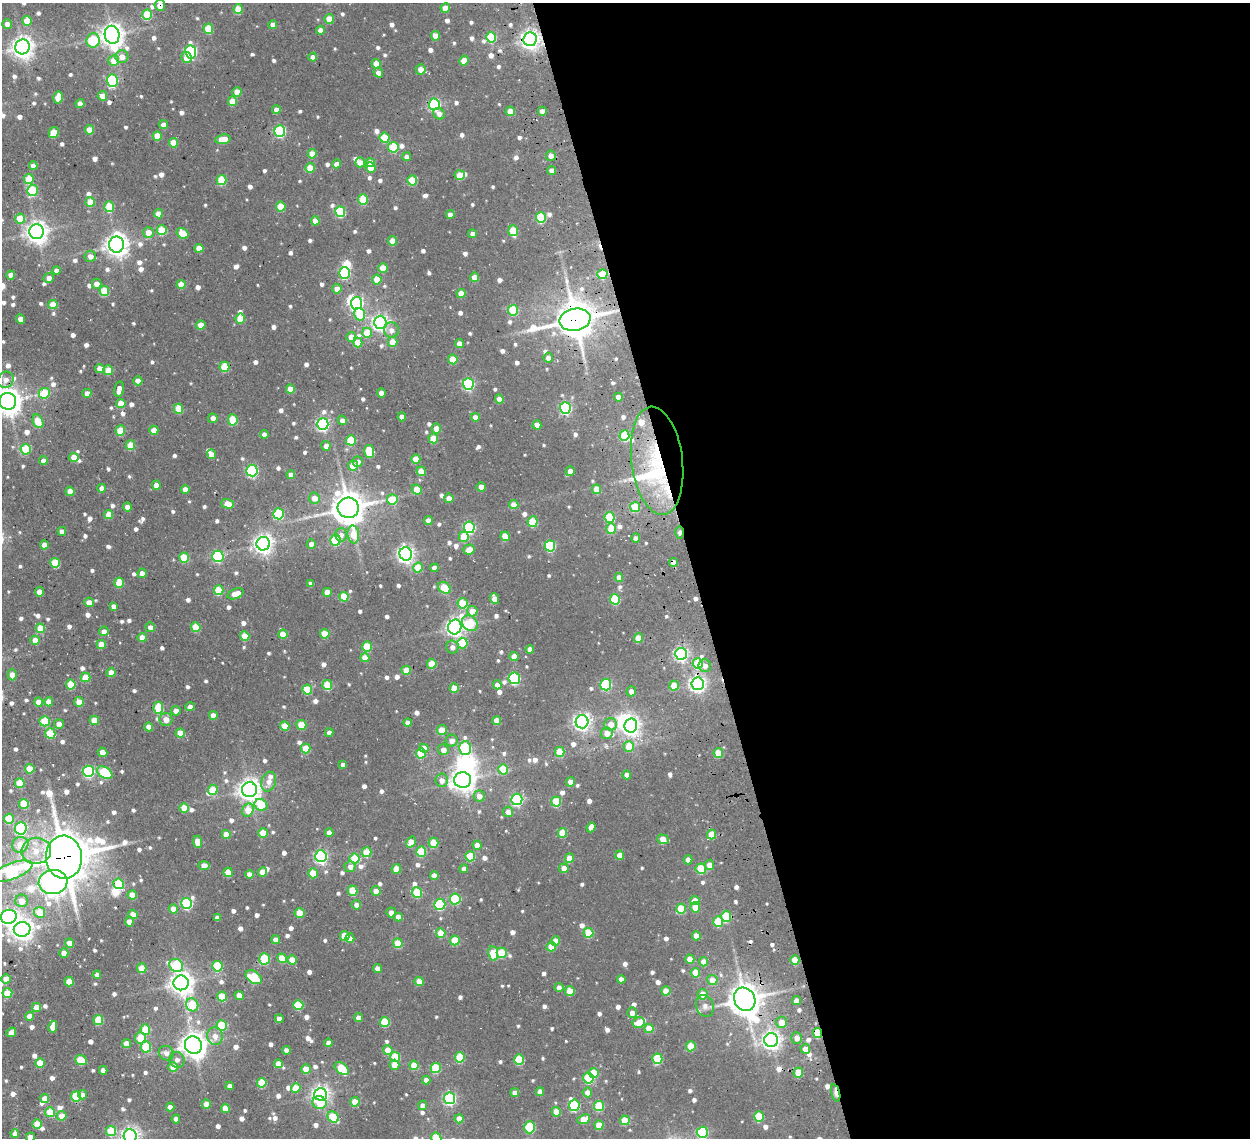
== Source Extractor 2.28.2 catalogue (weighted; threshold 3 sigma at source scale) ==
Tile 8 of 4 x 4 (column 4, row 2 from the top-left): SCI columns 3877-5124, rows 2562-3697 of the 5254 x 5242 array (HDU 1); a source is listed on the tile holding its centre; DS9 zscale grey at full resolution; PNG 1252 x 1140 px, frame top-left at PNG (2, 3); each listed source drawn as its Kron ellipse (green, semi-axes under 4 px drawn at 4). Shown black and unused: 45% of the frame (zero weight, under 3 of 4 exposures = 11% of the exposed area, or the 3 px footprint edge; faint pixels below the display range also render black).
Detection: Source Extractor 2.28.2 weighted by HDU 2 'WHT'; one run over the whole footprint, this tile lists its part. Background 0.145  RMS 0.012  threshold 0.0527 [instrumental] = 3 sigma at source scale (4.5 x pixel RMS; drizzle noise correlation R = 1.50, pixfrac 1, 0.05/0.05 arcsec/px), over >= 5 px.
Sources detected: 893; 6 inside a brighter object's white glare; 3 cosmic-ray / hot-pixel residue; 1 long thin detection or spike segment (spike, bleed or trail) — neither listed nor drawn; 9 inside a brighter listed object's ellipse — not listed separately; of the other 874, all 500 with FLUX_AUTO >= 6.3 (the completeness limit of this list) listed and drawn (374 fainter detections not listed), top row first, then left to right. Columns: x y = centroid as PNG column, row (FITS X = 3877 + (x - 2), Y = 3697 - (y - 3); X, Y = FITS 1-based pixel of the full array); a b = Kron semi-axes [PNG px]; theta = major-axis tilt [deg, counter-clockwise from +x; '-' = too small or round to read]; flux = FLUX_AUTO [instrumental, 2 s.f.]
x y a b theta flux
160 5 5 5 - 11
445 8 5 4 - 12
238 9 5 4 - 30
147 15 5 5 - 47
329 19 5 4 - 22
27 21 5 4 - 20
7 24 5 4 - 8.9
273 25 4 4 - 9
208 29 5 5 - 43
320 30 4 4 - 6.4
112 35 9 7 -80 950
435 36 5 4 - 15
491 37 5 5 - 58
530 39 7 6 - 630
93 40 7 6 - 72
23 47 7 7 - 860
191 52 6 5 - 160
122 57 6 6 - 12
313 57 4 4 - 7
186 58 5 5 - 15
464 60 5 4 - 18
114 61 5 5 - 20
376 64 4 4 - 17
421 70 5 5 - 11
378 73 5 4 - 6.9
112 81 6 5 - 110
237 92 5 4 - 18
102 96 5 5 - 12
58 97 6 4 77 22
232 101 5 4 - 25
80 104 4 4 - 12
434 104 6 5 - 160
276 110 4 4 - 8.3
510 111 5 4 - 18
542 111 4 4 - 12
439 114 6 5 - 7.1
163 125 4 4 - 7.5
90 130 4 4 - 20
280 131 5 5 - 130
54 133 6 5 - 29
157 136 5 4 - 22
384 138 5 5 - 40
223 139 7 4 10 26
173 143 5 4 - 26
393 147 5 5 - 50
312 154 4 4 - 17
551 156 5 5 - 6.8
406 157 4 4 - 6.3
360 162 5 5 - 14
370 162 5 4 - 19
337 164 4 4 - 9.3
33 166 4 4 - 8.4
310 168 5 4 - 22
370 168 5 4 - 14
552 171 4 4 - 9
460 175 5 5 - 25
29 179 5 5 - 32
222 180 5 5 - 49
412 180 5 5 - 37
32 190 5 5 - 65
363 199 5 5 - 51
90 202 5 4 - 24
109 207 5 5 - 43
281 207 5 5 - 32
340 212 5 5 - 75
158 214 4 4 - 13
450 215 4 4 - 8.2
541 218 5 5 - 60
20 219 5 5 - 25
315 221 4 4 - 14
162 230 5 5 - 34
513 231 5 5 - 41
37 232 7 7 - 850
148 232 5 5 - 13
183 233 6 5 - 30
472 234 4 4 - 8
392 241 4 4 - 22
117 245 8 7 - 920
199 248 4 4 - 16
90 256 5 5 - 8.5
383 268 5 4 - 26
56 270 4 4 - 6.9
345 273 5 5 - 97
602 274 5 5 - 35
11 275 4 4 - 9.2
475 277 5 4 - 19
49 278 5 5 - 6.5
377 279 5 4 - 22
97 284 5 5 - 9.4
181 285 4 4 - 22
337 289 4 4 - 12
104 291 5 5 - 40
461 293 4 4 - 17
356 303 6 5 - 230
53 305 4 4 - 24
513 310 5 5 - 59
360 314 6 5 - 42
240 318 5 4 - 24
21 319 4 4 - 10
575 320 15 11 11 2700
380 322 6 6 - 400
201 325 4 4 - 17
391 330 7 7 - 7.5
367 333 5 5 - 25
351 337 5 5 - 15
358 342 5 4 - 21
393 342 5 4 - 19
459 344 4 4 - 11
548 358 5 5 - 6.6
453 359 5 4 - 32
224 367 5 5 - 41
100 369 5 4 - 13
108 370 5 4 - 26
6 380 8 7 - 6.9
138 381 4 4 - 9.8
468 384 6 5 - 140
119 389 8 4 78 8.4
290 389 4 4 - 15
44 393 6 5 - 47
87 393 4 4 - 9.4
381 393 4 4 - 9.4
618 397 4 4 - 12
499 399 4 4 - 13
8 401 8 8 - 1300
121 403 4 4 - 16
565 408 6 5 - 160
178 409 5 4 - 31
402 417 4 4 - 8.4
475 417 4 4 - 12
213 418 4 4 - 6.8
233 420 5 5 - 44
342 420 4 4 - 7.5
38 421 7 5 -64 36
323 424 6 5 - 210
537 425 4 4 - 13
436 429 5 4 - 12
154 430 4 4 - 17
120 431 5 5 - 33
264 434 4 4 - 7.1
624 436 5 5 - 54
433 438 5 4 - 23
351 440 5 5 - 46
130 445 5 4 - 27
326 446 5 4 - 8.8
26 449 5 5 - 40
369 451 7 5 -82 46
211 454 4 4 - 13
74 457 4 4 - 20
416 459 5 4 - 22
43 461 4 4 - 8.7
358 461 5 5 - 7.8
657 461 54 25 -83 110
353 465 5 5 - 22
252 471 6 5 - 160
421 471 5 4 - 19
570 471 5 4 - 8.6
291 474 4 4 - 8
156 485 4 4 - 11
481 487 4 4 - 12
102 488 4 4 - 8.5
185 489 4 4 - 9.3
417 489 5 4 - 21
597 489 5 4 - 17
70 491 4 4 - 16
314 498 5 5 - 11
449 498 4 4 - 9.3
392 499 5 5 - 31
228 504 6 4 -18 23
514 505 4 4 - 16
127 507 4 4 - 8
635 507 5 5 - 40
348 508 10 10 - 2000
278 514 5 5 - 86
109 515 5 4 - 21
610 517 5 5 - 55
428 520 4 4 - 8.3
533 522 5 5 - 45
469 527 6 5 - 130
611 529 5 5 - 34
62 531 4 4 - 7.9
679 532 6 3 89 7
353 534 9 5 -82 25
341 535 7 6 - 6.6
505 536 5 4 - 24
464 537 5 5 - 29
636 538 4 4 - 8.2
335 540 5 5 - 62
263 544 7 6 - 630
311 544 5 4 - 7.9
44 545 4 4 - 11
550 546 5 5 - 78
469 549 6 5 - 13
406 554 7 6 - 430
218 556 5 5 - 110
184 558 5 5 - 40
673 562 4 4 - 12
55 563 5 5 - 39
418 568 5 5 - 26
434 568 4 4 - 7.8
142 573 5 4 - 7.8
619 577 4 4 - 11
119 583 5 4 - 30
311 583 4 4 - 6.8
444 588 7 5 -36 47
219 590 5 5 - 45
39 592 4 4 - 13
327 592 4 4 - 16
235 594 9 5 20 16
344 597 5 4 - 36
494 599 5 4 - 9.6
615 599 5 5 - 62
89 602 5 4 - 12
462 603 5 5 - 41
114 606 4 4 - 7.4
472 611 5 5 - 16
470 623 9 7 -42 46
150 627 5 5 - 6.5
196 627 5 4 - 34
455 627 7 6 - 490
40 628 5 5 - 28
104 631 5 4 - 9
283 634 4 4 - 22
325 634 5 4 - 25
245 636 5 4 - 26
142 638 4 4 - 16
638 638 5 4 - 24
35 640 4 4 - 13
462 643 5 5 - 37
101 644 4 4 - 20
367 647 5 5 - 42
452 647 6 6 - 6.4
530 649 4 4 - 7.6
681 654 6 5 - 250
514 657 4 4 - 19
365 658 4 4 - 16
698 663 5 5 - 49
432 664 5 5 - 30
705 666 6 6 - 6.5
406 670 4 4 - 18
111 673 4 4 - 15
12 675 5 4 - 11
86 677 5 4 - 26
514 678 6 6 - 120
71 684 5 4 - 35
606 684 6 5 - 110
698 684 6 6 - 400
327 685 5 5 - 42
497 685 4 4 - 7.7
674 686 5 4 - 25
454 688 5 4 - 19
307 690 5 5 - 36
631 691 5 5 - 8.8
39 702 4 4 - 13
49 702 4 4 - 16
79 702 5 5 - 18
190 707 5 4 - 6.5
158 708 6 5 - 49
176 711 5 4 - 8.6
213 715 4 4 - 16
94 720 4 4 - 18
166 720 6 6 - 12
497 720 4 4 - 18
45 721 5 5 - 36
408 722 4 4 - 10
582 722 6 6 - 440
59 724 5 5 - 7.4
611 724 6 6 - 12
301 725 5 5 - 24
285 726 4 4 - 26
631 726 7 6 - 520
149 727 4 4 - 10
442 730 5 5 - 20
329 732 4 4 - 6.4
50 733 5 5 - 47
180 733 4 4 - 18
607 733 6 5 - 11
452 741 6 6 - 8
629 746 5 5 - 25
306 748 5 4 - 28
424 748 4 4 - 14
465 748 7 6 - 84
443 750 5 5 - 9.3
103 752 5 4 - 11
560 752 5 4 - 32
421 753 5 5 - 33
718 753 5 4 - 27
343 765 4 4 - 6.3
30 769 5 4 - 25
503 769 5 5 - 34
88 771 5 5 - 130
105 773 8 5 -32 68
627 775 4 4 - 9.4
442 780 7 6 - 8.5
463 780 8 7 - 880
269 782 10 7 70 9.5
570 782 4 4 - 13
20 783 5 5 - 34
213 790 5 5 - 28
249 790 7 7 - 900
479 796 5 5 - 9.2
517 799 5 5 - 160
556 802 5 5 - 43
24 804 5 5 - 40
261 805 7 5 -35 41
184 808 5 4 - 17
248 810 6 5 - 24
508 812 5 5 - 8.8
9 819 5 5 - 38
591 827 5 4 - 9.4
21 828 6 6 - 130
329 832 4 4 - 7.3
263 833 5 4 - 19
562 833 5 4 - 29
226 834 4 4 - 14
712 834 5 4 - 26
663 839 6 5 - 16
198 842 6 4 -88 16
411 842 6 4 55 17
433 843 5 5 - 31
20 845 8 7 - 25
477 845 4 4 - 10
36 851 15 13 10 26
367 852 5 5 - 33
421 852 5 5 - 47
620 855 4 4 - 15
321 856 6 5 - 230
470 856 5 5 - 46
64 857 21 18 -85 4200
569 858 5 4 - 23
355 859 5 5 - 51
688 860 4 4 - 10
204 865 5 4 - 12
709 865 5 5 - 11
350 867 5 5 - 7.7
564 868 5 4 - 12
396 869 5 4 - 26
464 869 4 4 - 6.9
701 869 5 5 - 45
11 871 22 8 20 190
228 872 5 4 - 25
262 872 5 4 - 15
313 873 5 4 - 25
249 874 4 4 - 10
434 875 4 4 - 8.1
53 882 14 12 8 950
119 884 5 5 - 63
352 891 5 5 - 40
376 891 5 4 - 10
417 893 5 5 - 53
132 895 4 4 - 19
455 899 5 5 - 77
22 901 6 6 - 16
695 901 4 4 - 17
187 903 5 5 - 120
440 904 6 5 - 78
356 905 5 4 - 6.3
695 907 5 4 - 24
173 909 4 4 - 14
681 909 5 4 - 35
40 912 5 5 - 29
391 912 5 5 - 6.9
300 913 5 5 - 22
133 914 4 4 - 14
726 916 5 5 - 47
9 917 8 7 - 420
398 917 4 4 - 9.4
217 918 4 4 - 7
129 922 4 4 - 13
718 922 5 5 - 49
22 929 8 7 - 790
441 933 5 4 - 30
588 933 5 5 - 39
345 936 5 4 - 33
696 936 4 4 - 12
350 938 4 4 - 8.4
276 940 4 4 - 11
455 940 5 5 - 36
555 941 5 4 - 15
70 943 4 4 - 16
398 943 5 4 - 33
551 947 5 4 - 20
64 953 5 4 - 9.6
493 953 7 5 -82 36
502 953 5 5 - 40
282 958 5 4 - 24
265 959 5 5 - 55
690 959 4 4 - 21
292 960 4 4 - 15
795 960 5 4 - 24
704 962 4 4 - 14
176 965 7 6 - 78
217 966 5 5 - 64
142 968 5 5 - 26
377 968 4 4 - 8.2
695 973 5 4 - 22
97 975 4 4 - 6.7
254 977 9 6 -34 62
6 979 4 4 - 14
621 979 4 4 - 8.3
712 980 5 5 - 16
69 982 5 4 - 28
419 982 4 4 - 21
181 983 7 7 - 930
559 988 4 4 - 7.4
570 991 5 4 - 28
666 991 4 4 - 18
7 993 5 5 - 32
703 994 5 5 - 12
239 995 4 4 - 14
222 996 5 4 - 33
745 999 12 10 -61 2000
796 1001 4 4 - 11
192 1005 7 6 - 51
298 1005 5 5 - 46
705 1006 11 8 -67 7.1
36 1007 4 4 - 15
632 1013 5 5 - 7.9
30 1016 4 4 - 13
359 1018 4 4 - 12
279 1019 4 4 - 7.9
98 1020 5 5 - 38
385 1022 5 5 - 43
639 1022 6 5 - 16
781 1022 6 5 - 17
222 1025 5 5 - 57
53 1027 6 4 77 14
145 1029 5 5 - 42
649 1029 5 4 - 23
11 1032 5 4 - 9.8
817 1033 5 4 - 41
215 1036 9 7 -84 8.9
140 1038 5 5 - 29
797 1038 5 5 - 9
771 1040 7 7 - 560
127 1043 4 4 - 14
329 1043 4 4 - 8.9
193 1045 9 8 - 1300
691 1046 5 5 - 35
146 1047 5 5 - 42
805 1049 5 4 - 10
286 1050 4 4 - 7
388 1050 5 4 - 19
166 1053 8 7 - 8.4
395 1057 5 5 - 44
460 1057 5 5 - 50
657 1059 5 5 - 61
81 1060 6 5 - 40
177 1060 8 7 - 6.5
519 1060 5 5 - 53
40 1063 5 4 - 22
278 1064 4 4 - 13
395 1065 5 5 - 11
414 1065 5 4 - 25
173 1067 5 4 - 24
342 1068 8 5 -36 49
436 1068 5 5 - 53
306 1069 5 4 - 22
103 1070 4 4 - 7.3
594 1073 5 5 - 28
798 1073 5 5 - 30
588 1078 5 5 - 64
426 1080 4 4 - 8.8
262 1083 5 5 - 46
230 1086 4 4 - 7.4
296 1088 5 4 - 25
540 1092 4 4 - 8.8
587 1092 5 5 - 10
515 1093 4 4 - 7.6
836 1093 9 3 -74 16
321 1094 6 6 - 500
82 1095 4 4 - 6.6
76 1096 5 5 - 61
450 1098 6 5 - 170
45 1099 4 4 - 14
355 1102 4 4 - 22
319 1103 7 6 - 27
206 1104 4 4 - 14
423 1105 5 4 - 6.9
574 1105 6 5 - 80
599 1106 5 5 - 50
170 1107 4 4 - 8.5
225 1108 4 4 - 16
50 1112 5 4 - 30
556 1112 4 4 - 18
62 1116 5 4 - 18
759 1116 5 5 - 45
333 1117 6 5 - 57
176 1119 4 4 - 8.4
459 1119 4 4 - 15
584 1119 7 4 22 19
625 1120 5 4 - 31
37 1124 4 4 - 24
599 1125 5 4 - 23
530 1127 6 5 - 61
111 1131 5 5 - 51
702 1132 5 5 - 110
15 1133 4 4 - 7.7
130 1136 6 6 - 520
30 1137 4 4 - 12
436 1138 6 5 - 38
Overlapping masked pixels (flux is a lower limit): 15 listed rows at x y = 160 5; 530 39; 602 274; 575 320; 657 461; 348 508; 679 532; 673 562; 235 594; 698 684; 64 857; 745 999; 817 1033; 771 1040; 836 1093
Isophote crosses this tile's border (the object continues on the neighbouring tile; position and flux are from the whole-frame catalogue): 8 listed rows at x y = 160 5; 8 401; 11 871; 9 917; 702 1132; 130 1136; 30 1137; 436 1138